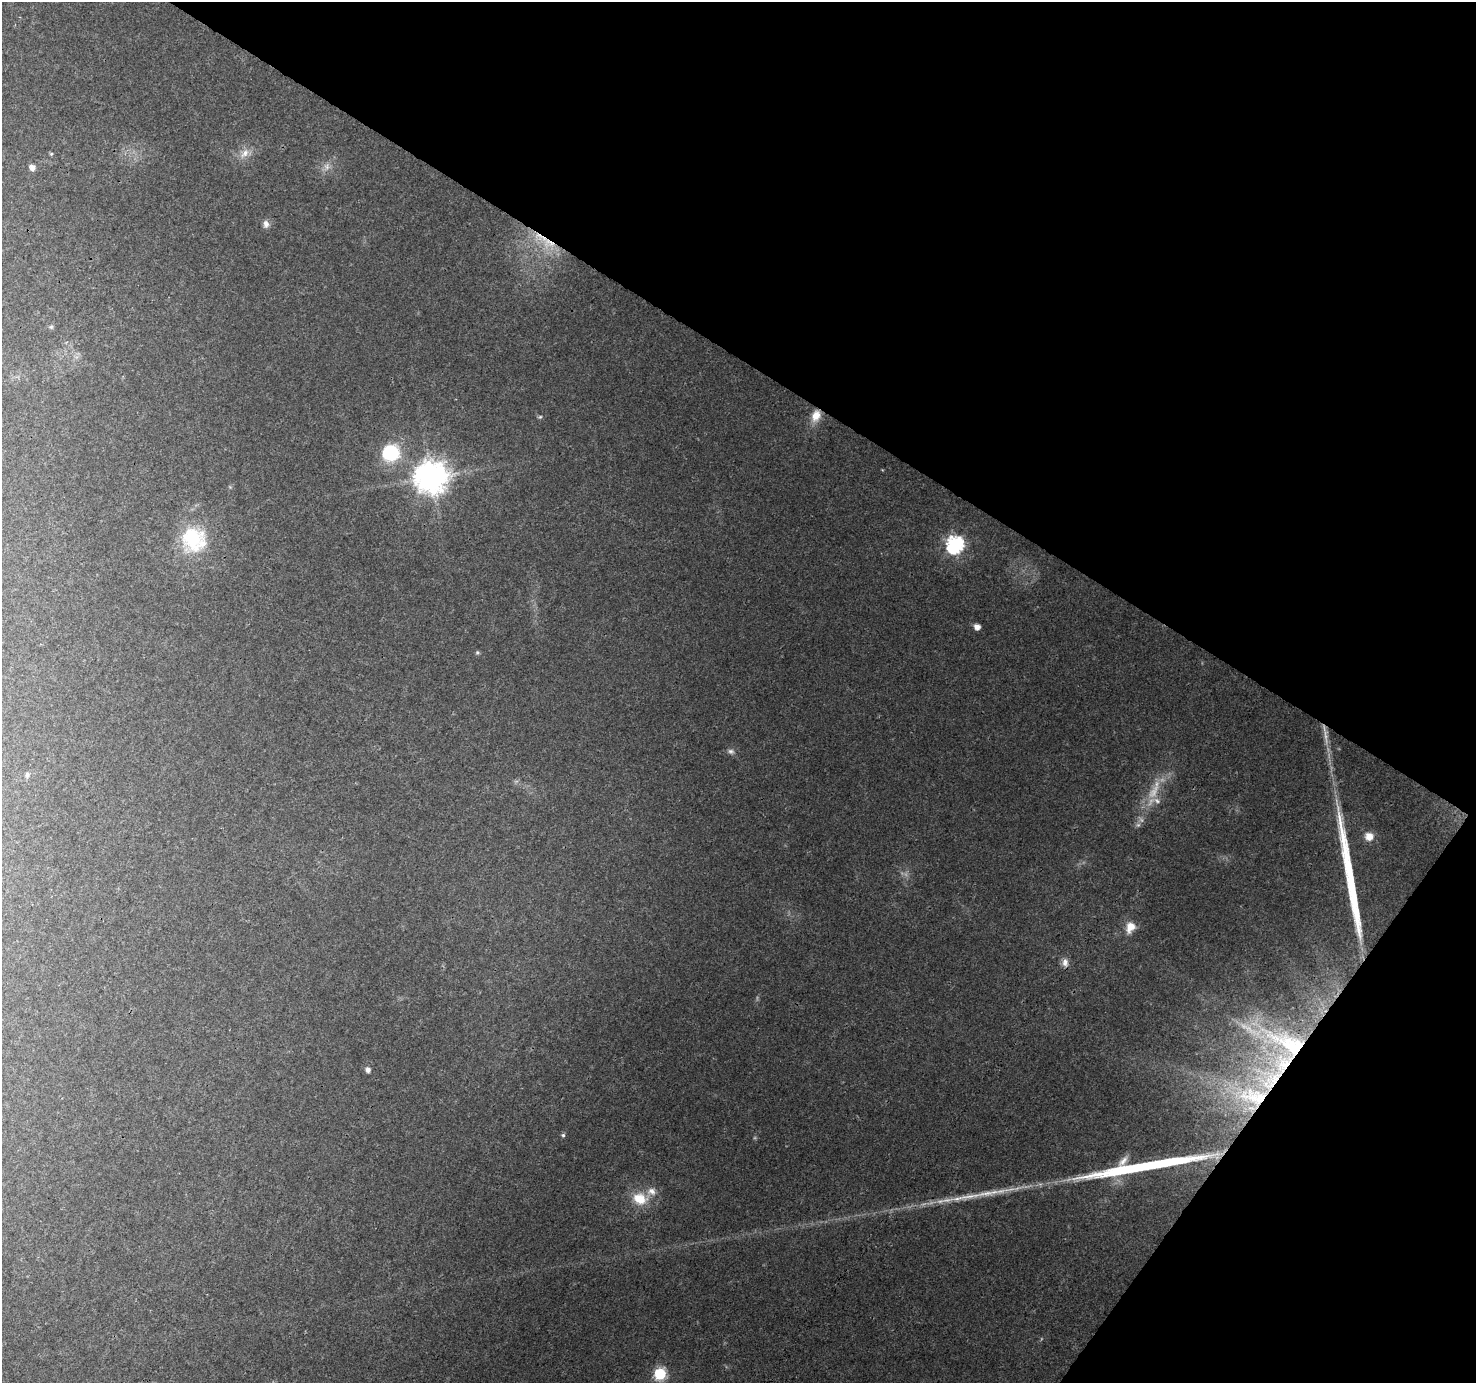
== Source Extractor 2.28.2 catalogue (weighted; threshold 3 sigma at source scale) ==
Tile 8 of 4 x 4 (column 4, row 2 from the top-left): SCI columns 4432-5905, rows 3019-4399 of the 5906 x 5969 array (HDU 1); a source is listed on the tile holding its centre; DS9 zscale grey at full resolution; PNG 1478 x 1385 px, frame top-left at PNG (2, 2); no overlay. Shown black and unused: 32% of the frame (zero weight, under 3 of 4 exposures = <1% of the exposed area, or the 3 px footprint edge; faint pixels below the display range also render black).
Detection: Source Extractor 2.28.2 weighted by HDU 2 'WHT'; one run over the whole footprint, this tile lists its part. Background 0.0264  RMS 0.0033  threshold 0.0148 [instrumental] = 3 sigma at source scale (4.5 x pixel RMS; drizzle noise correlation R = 1.50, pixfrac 1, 0.0396/0.0396 arcsec/px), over >= 5 px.
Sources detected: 40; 6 too faint to see at this stretch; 3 long thin detections or spike segments (spike, bleed or trail) — not listed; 5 inside a brighter listed object's ellipse — not listed separately; the other 26 listed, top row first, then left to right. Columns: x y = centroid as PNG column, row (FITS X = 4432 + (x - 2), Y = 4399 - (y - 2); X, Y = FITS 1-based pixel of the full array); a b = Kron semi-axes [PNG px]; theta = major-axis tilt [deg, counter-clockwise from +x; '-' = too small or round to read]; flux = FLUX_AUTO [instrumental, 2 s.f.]
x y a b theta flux
245 153 17 8 50 3.2
51 154 5 4 - 0.45
326 166 11 8 -88 1.9
32 167 6 6 - 1.9
266 224 10 8 -78 1.7
550 242 25 21 -14 14
51 327 6 5 - 0.59
816 416 16 11 67 5
540 417 6 5 - 0.5
390 453 18 17 - 20
431 477 10 10 - 670
192 539 36 31 75 23
955 544 7 7 - 110
977 627 5 5 - 2.9
477 652 6 5 - 0.55
731 751 10 7 -18 1.2
27 775 7 6 - 0.83
1369 836 10 9 - 3.5
1130 927 14 10 67 4.3
1065 962 13 8 -83 2.1
1290 1044 129 30 -23 67
368 1070 5 4 - 1.9
1272 1081 53 35 50 49
563 1135 5 5 - 0.65
640 1199 19 15 -10 8.5
660 1374 6 6 - 39
Overlapping masked pixels (flux is a lower limit): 4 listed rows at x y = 550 242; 816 416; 1290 1044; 1272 1081